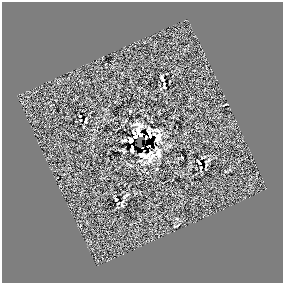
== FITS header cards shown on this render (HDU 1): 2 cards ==
NAXIS1  =                  281 /
NAXIS2  =                  281 /

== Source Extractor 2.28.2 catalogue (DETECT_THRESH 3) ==
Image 281 x 281 px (HDU 1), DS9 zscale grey, 1 PNG px = 1 image px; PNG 285 x 285 px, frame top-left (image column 1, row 281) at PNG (2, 2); no overlay
Background 0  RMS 34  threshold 102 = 3 sigma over >= 5 px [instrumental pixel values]
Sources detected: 31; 3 with non-positive FLUX_AUTO (blend fragments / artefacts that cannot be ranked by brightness) are not listed; the other 28 listed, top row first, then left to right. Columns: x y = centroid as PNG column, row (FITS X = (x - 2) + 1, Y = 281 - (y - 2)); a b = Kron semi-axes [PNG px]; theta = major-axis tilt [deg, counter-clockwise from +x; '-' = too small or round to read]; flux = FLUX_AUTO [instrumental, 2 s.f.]
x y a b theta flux
162 79 6 3 -56 3700
164 84 3 2 - 1200
164 87 3 2 - 1700
225 104 4 2 - 2200
80 116 3 2 - 1900
86 120 5 2 - 3200
138 124 11 5 -8 11000
156 130 13 3 -10 8500
134 133 4 3 - 4100
154 134 5 3 - 3000
135 136 5 3 - 11000
146 138 4 2 - 3100
124 140 5 2 - 3600
130 140 5 4 - 8400
149 146 3 2 - 1500
132 148 7 3 -86 2500
150 152 6 3 45 4200
158 153 26 7 42 30000
142 154 12 4 -25 6300
208 160 7 5 62 3500
140 161 8 3 11 3200
199 162 5 2 - 2200
206 164 7 2 -78 3200
201 168 3 2 - 2200
126 196 12 4 41 5000
116 200 3 3 - 3000
122 204 9 4 83 3600
177 225 5 2 - 2700
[3 non-positive-flux detections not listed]